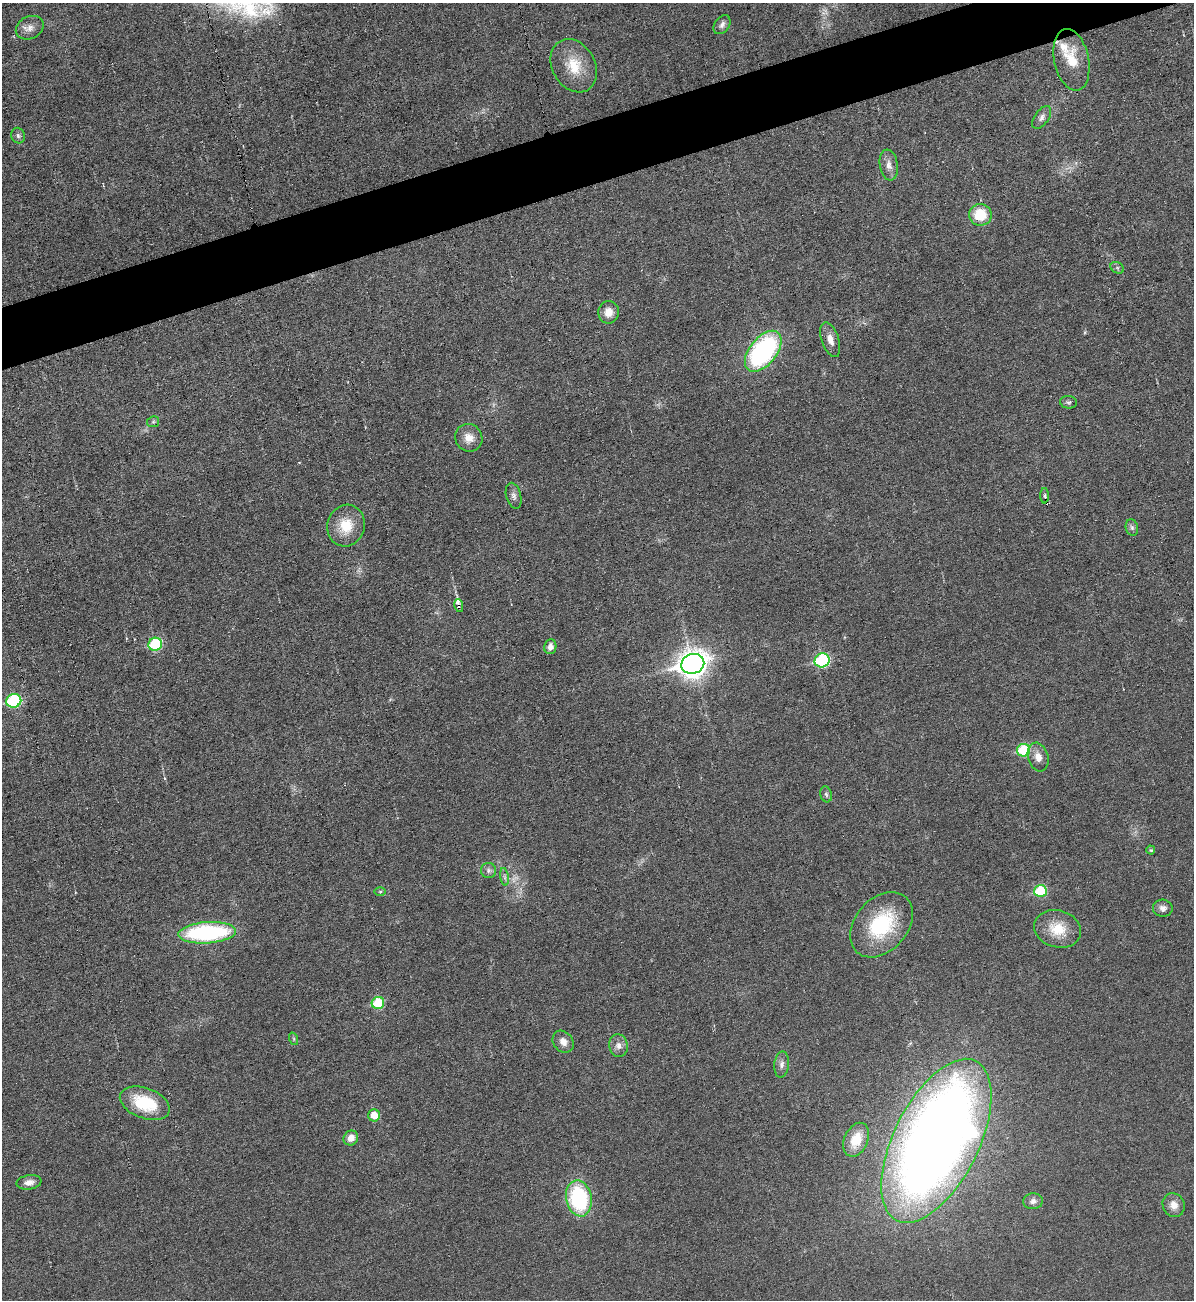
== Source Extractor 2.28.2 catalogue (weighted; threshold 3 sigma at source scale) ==
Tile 10 of 4 x 4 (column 2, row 3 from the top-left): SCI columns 1458-2649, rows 1299-2596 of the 5175 x 5193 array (HDU 1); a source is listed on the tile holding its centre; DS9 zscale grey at full resolution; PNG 1196 x 1302 px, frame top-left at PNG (2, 3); each listed source drawn as its Kron ellipse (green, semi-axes under 4 px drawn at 4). Shown black and unused: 4% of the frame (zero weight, under 3 of 6 exposures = <1% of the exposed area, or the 3 px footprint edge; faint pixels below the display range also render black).
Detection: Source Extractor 2.28.2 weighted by HDU 2 'WHT'; one run over the whole footprint, this tile lists its part. Background 0.0232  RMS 0.0037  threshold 0.0151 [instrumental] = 3 sigma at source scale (4.09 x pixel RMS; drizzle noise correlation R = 1.36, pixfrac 0.8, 0.05/0.05 arcsec/px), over >= 5 px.
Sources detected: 55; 2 too faint to see at this stretch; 1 cosmic-ray / hot-pixel residue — neither listed nor drawn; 1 inside a brighter listed object's ellipse — not listed separately; the other 51 listed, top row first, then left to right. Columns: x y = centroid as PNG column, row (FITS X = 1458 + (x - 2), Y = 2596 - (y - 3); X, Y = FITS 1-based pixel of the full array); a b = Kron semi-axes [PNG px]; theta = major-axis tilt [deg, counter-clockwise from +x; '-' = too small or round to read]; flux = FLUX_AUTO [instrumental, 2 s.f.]
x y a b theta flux
722 25 10 7 54 1.4
30 28 14 11 26 2.8
1071 60 31 17 -78 10
574 66 28 21 -61 11
1042 117 13 7 54 1.6
18 136 8 6 -73 1
889 165 15 9 -80 2.5
980 215 11 11 - 11
1117 268 7 5 -30 0.78
609 312 11 10 - 3.7
830 340 18 8 -71 3.3
763 351 24 13 51 63
1068 402 8 6 -7 0.86
153 422 6 5 - 0.59
469 438 14 13 - 4
514 496 13 7 -75 1.5
1045 496 8 3 -89 0.67
346 526 21 18 72 9.3
1132 528 8 6 -74 1.1
459 606 6 3 -80 10
155 644 7 6 - 25
550 647 7 6 - 1.8
822 660 7 7 - 36
693 664 12 10 19 400
14 701 7 7 - 35
1024 750 7 6 - 20
1038 757 15 10 -74 3.5
826 794 8 5 -73 0.86
1151 850 4 4 - 0.41
488 870 7 7 - 1.2
504 877 9 4 -81 0.87
380 891 6 4 0 0.45
1040 891 6 6 - 19
1163 908 10 8 -5 1.6
882 925 37 26 48 27
1058 929 24 18 -16 9.2
207 933 29 10 4 49
378 1003 6 6 - 16
294 1039 6 4 -72 0.5
563 1042 12 9 -49 3
618 1046 11 9 -81 2.3
782 1064 13 7 83 1.8
145 1103 26 15 -21 17
374 1115 6 6 - 4.8
351 1138 8 7 - 3
856 1140 18 11 66 7.9
936 1141 89 42 64 540
29 1182 12 7 8 2.2
579 1198 18 12 -79 37
1033 1201 10 8 5 1.8
1174 1205 12 11 - 3.1
Overlapping masked pixels (flux is a lower limit): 1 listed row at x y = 459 606